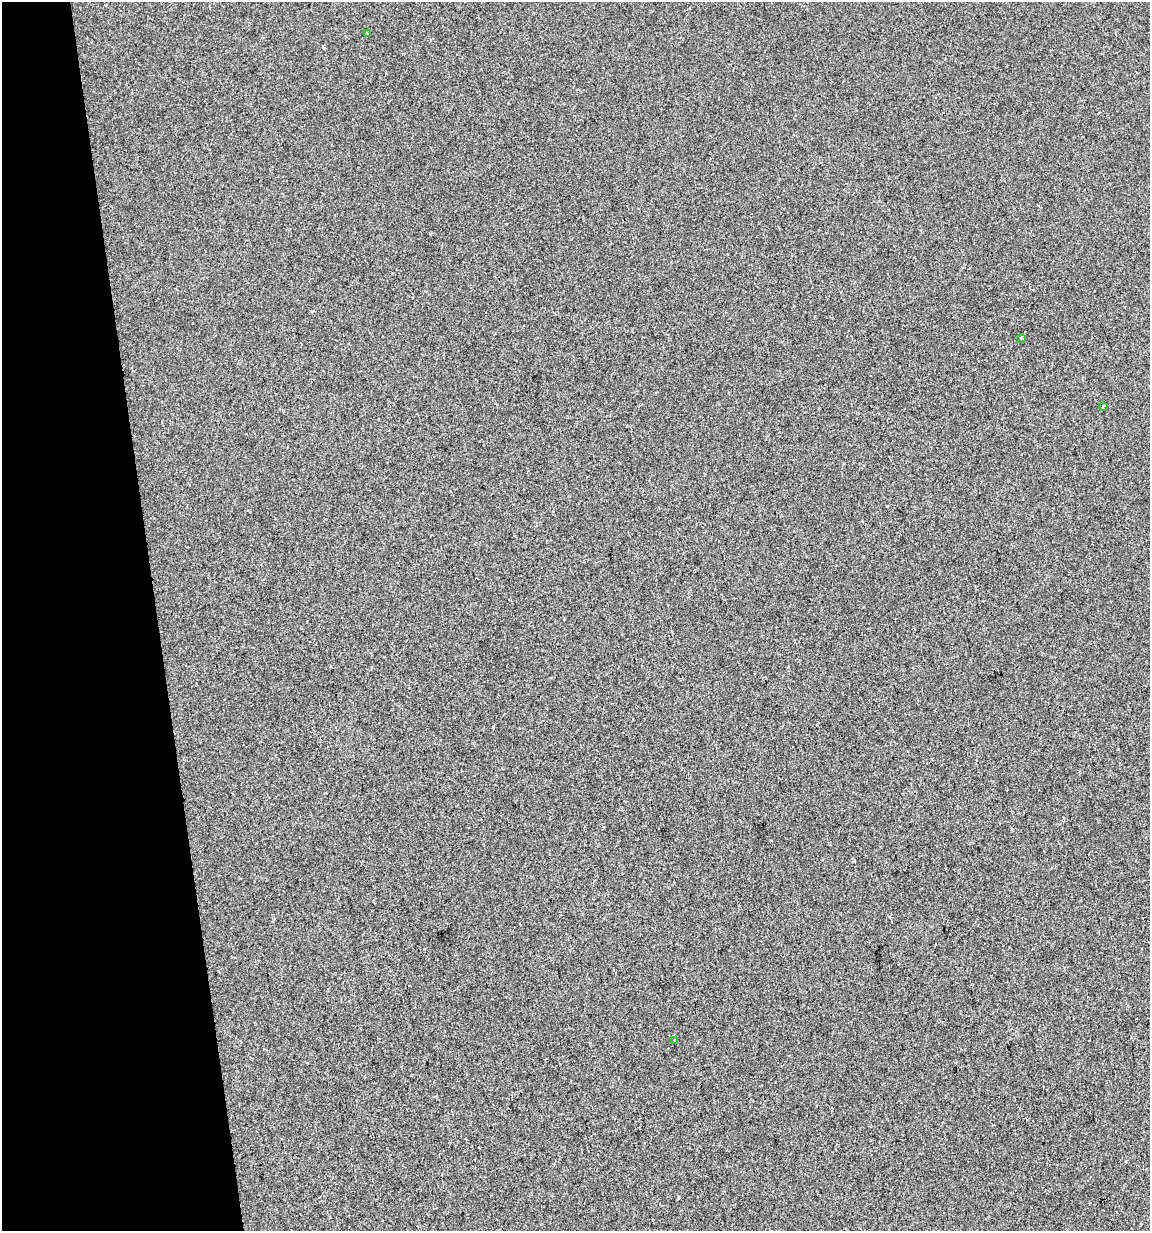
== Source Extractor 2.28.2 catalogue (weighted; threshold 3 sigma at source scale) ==
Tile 5 of 4 x 4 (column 1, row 2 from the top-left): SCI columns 30-1177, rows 2461-3689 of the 4697 x 4919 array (HDU 1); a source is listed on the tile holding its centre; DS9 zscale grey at full resolution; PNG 1152 x 1233 px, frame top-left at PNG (2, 2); each listed source drawn as its Kron ellipse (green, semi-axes under 4 px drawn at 4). Shown black and unused: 14% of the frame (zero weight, under 2 of 3 exposures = <1% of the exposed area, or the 3 px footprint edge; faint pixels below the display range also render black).
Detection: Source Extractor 2.28.2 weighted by HDU 2 'WHT'; one run over the whole footprint, this tile lists its part. Background -2.51e-04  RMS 0.0042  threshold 0.019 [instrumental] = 3 sigma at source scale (4.5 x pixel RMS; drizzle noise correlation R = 1.50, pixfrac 1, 0.0396/0.0396 arcsec/px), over >= 5 px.
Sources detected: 4; all 4 listed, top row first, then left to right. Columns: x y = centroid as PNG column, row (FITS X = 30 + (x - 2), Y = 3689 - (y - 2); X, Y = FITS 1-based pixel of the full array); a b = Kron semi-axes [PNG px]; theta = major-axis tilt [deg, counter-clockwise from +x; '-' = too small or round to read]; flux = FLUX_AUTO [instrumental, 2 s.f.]
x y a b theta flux
367 33 3 2 - 0.63
1021 338 4 2 - 0.77
1103 407 3 3 - 0.93
674 1040 3 2 - 0.42